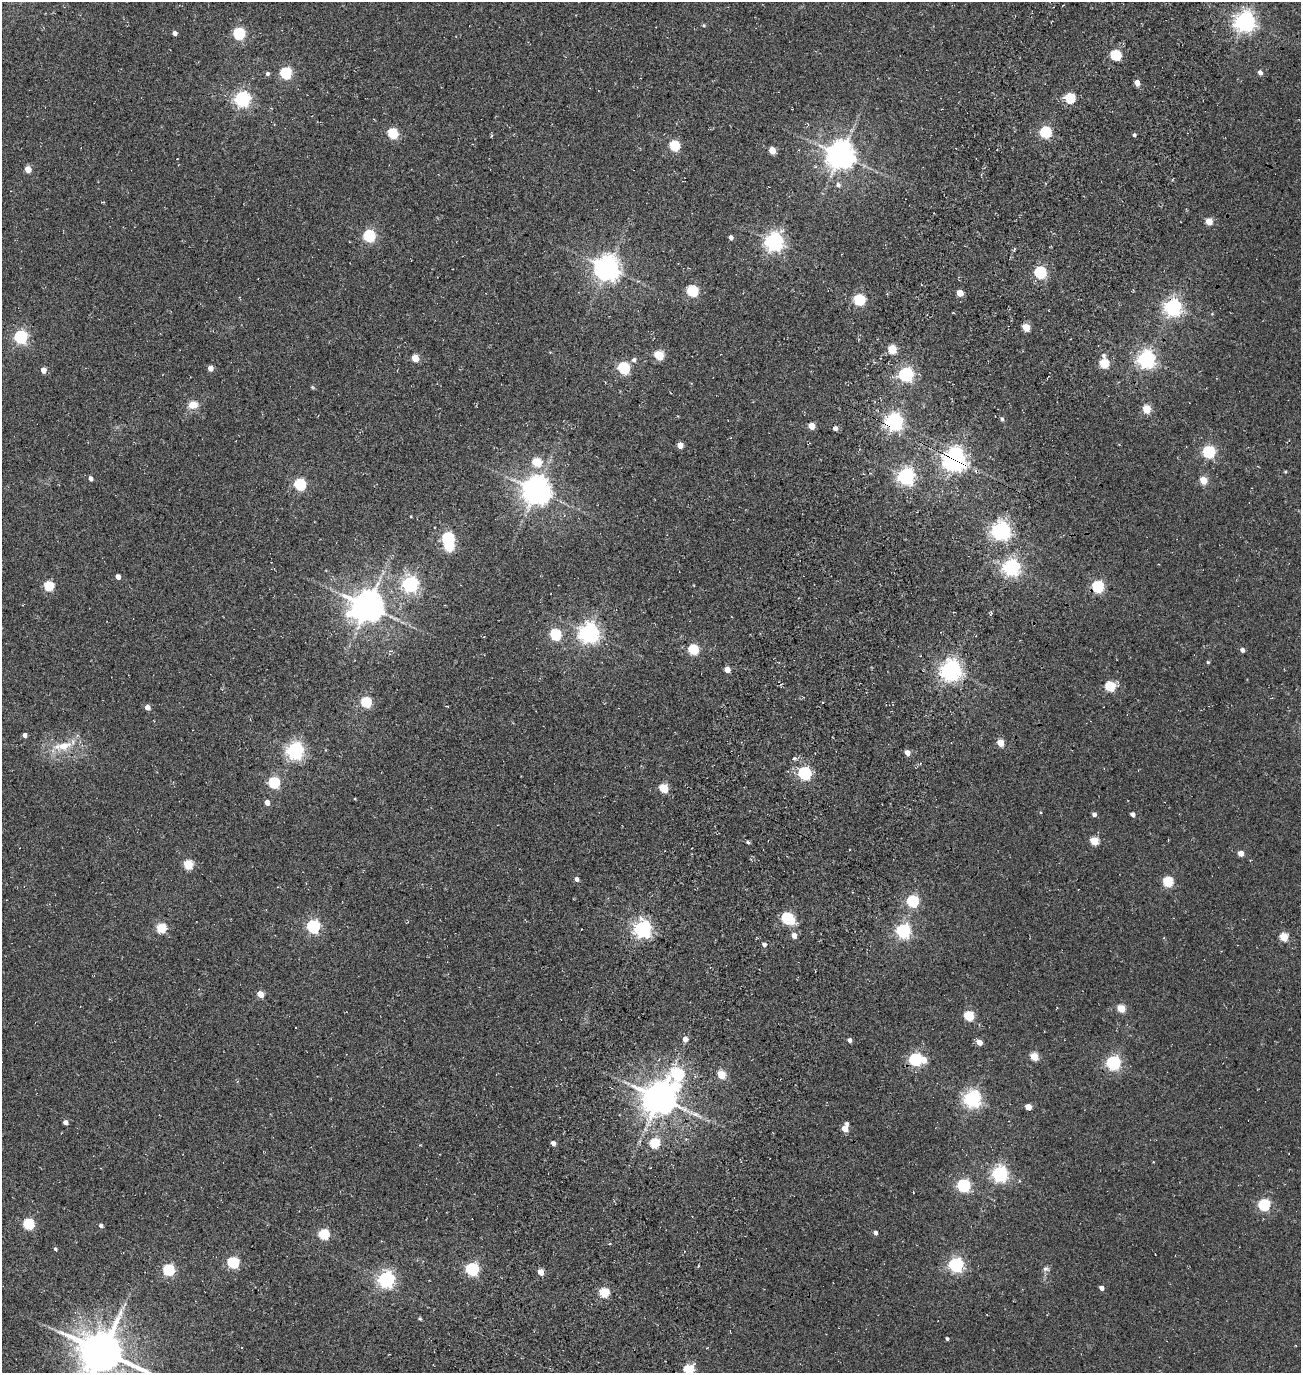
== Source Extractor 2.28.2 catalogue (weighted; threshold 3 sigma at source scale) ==
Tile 10 of 4 x 4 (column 2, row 3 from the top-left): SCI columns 1783-3081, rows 1616-2986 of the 5922 x 5903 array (HDU 1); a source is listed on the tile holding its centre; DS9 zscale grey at full resolution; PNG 1303 x 1375 px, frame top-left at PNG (2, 2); no overlay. Shown black and unused: <1% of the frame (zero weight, under 3 of 5 exposures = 11% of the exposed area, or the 3 px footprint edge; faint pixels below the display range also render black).
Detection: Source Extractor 2.28.2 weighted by HDU 2 'WHT'; one run over the whole footprint, this tile lists its part. Background 0.0815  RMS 0.026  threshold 0.118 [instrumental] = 3 sigma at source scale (4.5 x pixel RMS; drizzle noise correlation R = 1.50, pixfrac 1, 0.05/0.05 arcsec/px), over >= 5 px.
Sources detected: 155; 3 inside a brighter object's white glare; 1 cosmic-ray / hot-pixel residue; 1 long thin detection or spike segment (spike, bleed or trail) — not listed; the other 150 listed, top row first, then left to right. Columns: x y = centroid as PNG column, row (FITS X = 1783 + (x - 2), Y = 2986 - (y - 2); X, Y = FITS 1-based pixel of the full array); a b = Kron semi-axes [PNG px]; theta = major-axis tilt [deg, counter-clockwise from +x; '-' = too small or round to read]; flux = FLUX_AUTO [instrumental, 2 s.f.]
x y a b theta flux
1245 21 7 7 - 1600
704 25 5 4 - 3.6
175 33 4 4 - 11
239 33 6 5 - 290
1115 55 5 5 - 210
1260 72 5 4 - 12
285 73 6 5 - 270
267 74 5 5 - 6.1
1137 83 5 4 - 24
1070 98 6 5 - 180
242 99 6 6 - 800
1045 132 6 5 - 270
392 133 6 5 - 180
1134 135 4 3 - 5.3
491 136 5 4 - 2.5
674 146 6 5 - 190
772 150 5 5 - 43
840 155 8 8 - 4000
28 169 5 4 - 43
838 185 7 6 - 8.2
1209 222 5 4 - 43
369 236 6 6 - 280
731 237 4 4 - 12
774 242 7 7 - 1300
1014 249 5 3 - 2.7
607 268 8 8 - 2800
1040 272 6 5 - 330
692 291 6 5 - 230
960 293 5 4 - 43
859 300 6 5 - 250
1173 307 6 6 - 1100
1026 327 5 4 - 65
20 337 6 6 - 470
892 349 5 5 - 100
658 355 5 5 - 120
1104 356 7 5 -78 7.2
415 358 5 4 - 61
1146 359 6 6 - 1100
634 360 6 6 - 8.5
1104 363 5 5 - 140
210 368 5 4 - 20
623 368 6 5 - 290
43 370 5 5 - 20
906 374 6 6 - 590
312 387 6 4 -71 2.9
193 405 13 10 11 27
1147 409 5 5 - 96
1002 419 6 4 -54 5.4
894 421 6 6 - 1200
811 426 5 5 - 41
835 428 5 4 - 12
680 445 5 4 - 28
1209 452 6 5 - 370
955 460 8 7 - 2200
537 462 5 5 - 110
1286 472 4 3 - 2.9
906 476 6 6 - 980
91 478 5 4 - 9.5
1203 480 5 5 - 62
300 484 6 5 - 310
536 490 8 8 - 4000
1001 530 7 6 - 1300
448 538 6 6 - 360
1011 567 6 6 - 1000
118 577 4 4 - 17
410 584 6 6 - 830
48 586 5 5 - 160
1098 587 6 5 - 320
367 606 10 9 - 5500
991 613 5 4 - 3.4
589 633 7 7 - 1600
555 634 6 5 - 260
693 649 6 5 - 200
1242 650 5 4 - 8.7
1208 662 4 4 - 3
727 669 5 4 - 24
951 670 7 7 - 1800
1110 686 5 5 - 170
366 702 6 5 - 200
447 706 4 3 - 1.7
147 707 5 4 - 20
25 735 4 4 - 12
1001 743 5 4 - 58
63 746 28 12 12 61
295 751 6 6 - 1000
907 753 5 4 - 21
795 758 6 4 -1 4.6
804 773 6 5 - 440
274 783 6 5 - 250
663 788 5 5 - 110
267 802 5 4 - 19
1094 814 5 4 - 8.4
1133 814 4 4 - 11
1094 841 5 5 - 95
748 842 4 3 - 4.8
1241 853 5 5 - 22
188 864 5 5 - 120
577 879 5 4 - 11
1168 882 5 5 - 170
912 901 6 5 - 320
787 918 6 6 - 260
313 926 6 5 - 460
161 928 5 5 - 140
582 929 3 2 - 1.3
643 929 7 6 - 1100
903 931 6 6 - 600
794 935 5 4 - 23
1284 937 5 5 - 92
764 944 5 4 - 8.5
260 994 5 4 - 45
1121 1008 5 5 - 79
969 1016 5 5 - 170
685 1039 5 5 - 17
850 1040 4 4 - 10
979 1042 5 4 - 26
1034 1056 5 5 - 89
915 1059 6 5 - 420
923 1060 6 5 - 38
1113 1063 6 6 - 600
678 1074 8 6 3 290
721 1074 5 5 - 88
659 1098 9 9 - 6400
972 1099 6 6 - 990
1028 1107 5 4 - 38
65 1122 5 4 - 12
847 1124 5 4 - 6.5
845 1129 5 4 - 35
553 1143 5 4 - 10
654 1143 5 5 - 150
1000 1174 6 6 - 810
963 1186 6 5 - 440
1264 1205 6 5 - 300
28 1224 5 5 - 230
101 1226 5 4 - 7.3
875 1233 4 4 - 8.6
323 1234 6 5 - 190
55 1249 4 4 - 3.9
233 1262 6 5 - 250
956 1265 6 6 - 550
472 1269 6 6 - 390
1046 1269 9 7 -1 8.2
168 1270 6 5 - 270
540 1272 5 4 - 37
386 1279 6 6 - 950
1101 1288 5 4 - 9.8
604 1292 5 5 - 140
420 1319 4 4 - 3.7
947 1339 3 3 - 5.3
102 1352 13 12 - 12000
689 1369 5 5 - 180
Overlapping masked pixels (flux is a lower limit): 4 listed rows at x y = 1173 307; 894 421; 955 460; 1098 587
Isophote crosses this tile's border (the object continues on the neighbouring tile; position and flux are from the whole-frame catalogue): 2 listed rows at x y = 102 1352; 689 1369